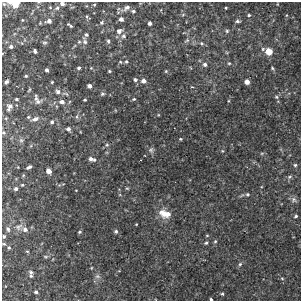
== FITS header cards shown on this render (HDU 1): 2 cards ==
NAXIS1  =                  299
NAXIS2  =                  299

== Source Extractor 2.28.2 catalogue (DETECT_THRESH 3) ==
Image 299 x 299 px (HDU 1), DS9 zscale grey, 1 PNG px = 1 image px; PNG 303 x 303 px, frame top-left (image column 1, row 299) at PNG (2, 2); no overlay
Background 0.0021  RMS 0.0036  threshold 0.0109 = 3 sigma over >= 5 px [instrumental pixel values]
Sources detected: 108; all 108 listed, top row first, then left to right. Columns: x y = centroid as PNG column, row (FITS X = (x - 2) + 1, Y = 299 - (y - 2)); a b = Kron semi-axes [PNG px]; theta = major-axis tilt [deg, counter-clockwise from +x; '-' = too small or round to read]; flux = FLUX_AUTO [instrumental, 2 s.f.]
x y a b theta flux
15 4 11 7 -8 2.4
62 4 4 4 - 0.75
94 5 5 3 - 0.2
50 7 3 3 - 0.18
57 8 6 5 - 0.42
126 8 10 5 31 1
226 8 3 2 - 0.22
133 11 4 3 - 0.45
183 15 6 4 3 0.28
249 15 4 3 - 0.31
87 16 5 3 - 0.21
121 19 4 4 - 1
49 21 6 5 - 0.85
237 21 5 3 - 0.5
102 22 6 5 - 0.36
150 23 4 3 - 0.76
70 25 6 3 -34 0.43
119 31 6 5 - 0.92
227 31 5 4 - 0.36
86 35 5 4 - 0.39
123 36 7 7 - 0.66
187 40 8 5 19 0.54
85 41 10 5 -70 0.77
108 41 7 4 -81 0.41
44 43 7 4 6 0.33
202 43 6 5 - 0.43
11 47 4 3 - 0.62
35 51 4 3 - 0.48
268 51 6 5 - 4.4
126 62 5 4 - 0.37
229 63 4 4 - 0.26
205 64 6 5 - 0.74
79 68 4 3 - 0.49
91 68 4 4 - 0.2
272 68 5 3 - 0.28
47 70 4 3 - 0.65
109 71 3 3 - 0.24
166 71 4 4 - 0.24
26 76 3 3 - 0.3
135 80 5 5 - 0.48
143 81 5 4 - 1.1
6 82 4 3 - 0.51
52 82 3 3 - 0.22
247 82 4 4 - 1.6
89 86 4 4 - 0.97
192 87 4 3 - 0.25
29 90 6 3 53 0.27
58 92 6 5 - 0.78
65 94 11 4 -9 0.48
102 94 5 5 - 0.44
276 97 6 4 -23 0.36
36 98 9 4 84 0.6
16 99 3 3 - 0.35
134 99 4 3 - 0.28
85 100 3 3 - 0.31
38 101 10 7 18 0.92
228 101 5 3 - 0.23
62 102 6 5 - 1
10 106 8 7 - 0.93
8 109 4 4 - 0.42
77 116 7 4 90 0.46
28 117 4 4 - 0.31
6 118 4 3 - 0.23
35 119 8 5 22 1.1
52 122 5 5 - 0.52
68 129 5 4 - 0.65
3 132 6 6 - 0.43
180 139 4 3 - 0.23
21 140 7 5 -43 0.49
107 145 5 4 - 0.39
151 150 8 7 - 0.59
223 151 4 4 - 0.26
262 153 6 4 18 0.3
91 159 6 5 - 1
295 165 4 4 - 0.36
29 167 6 3 28 0.58
49 171 5 4 - 1.7
23 175 5 3 - 0.22
290 177 7 5 22 0.49
22 185 4 3 - 0.24
127 188 5 3 - 0.26
16 189 5 4 - 0.52
248 194 5 5 - 0.42
294 200 8 7 - 0.69
165 214 16 9 -14 2.9
296 216 4 4 - 0.39
136 224 3 2 - 0.2
19 227 12 7 42 1.1
8 229 7 5 -65 0.57
25 229 8 6 -41 0.97
116 231 5 4 - 0.48
79 232 3 3 - 0.37
207 235 4 4 - 0.25
4 236 4 4 - 0.41
215 241 5 4 - 0.32
206 243 5 4 - 0.39
9 247 5 4 - 0.36
27 251 5 3 - 0.23
46 257 7 3 0 0.29
240 264 5 5 - 0.43
91 268 4 3 - 0.18
31 272 7 5 -47 0.54
31 276 5 4 - 0.38
97 276 8 6 -1 0.69
282 278 5 5 - 0.29
36 292 4 4 - 0.44
222 294 4 3 - 0.3
211 299 3 3 - 0.94
At the frame edge (FLAGS 8, measured only in part): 5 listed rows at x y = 15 4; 62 4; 3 132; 4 236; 211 299